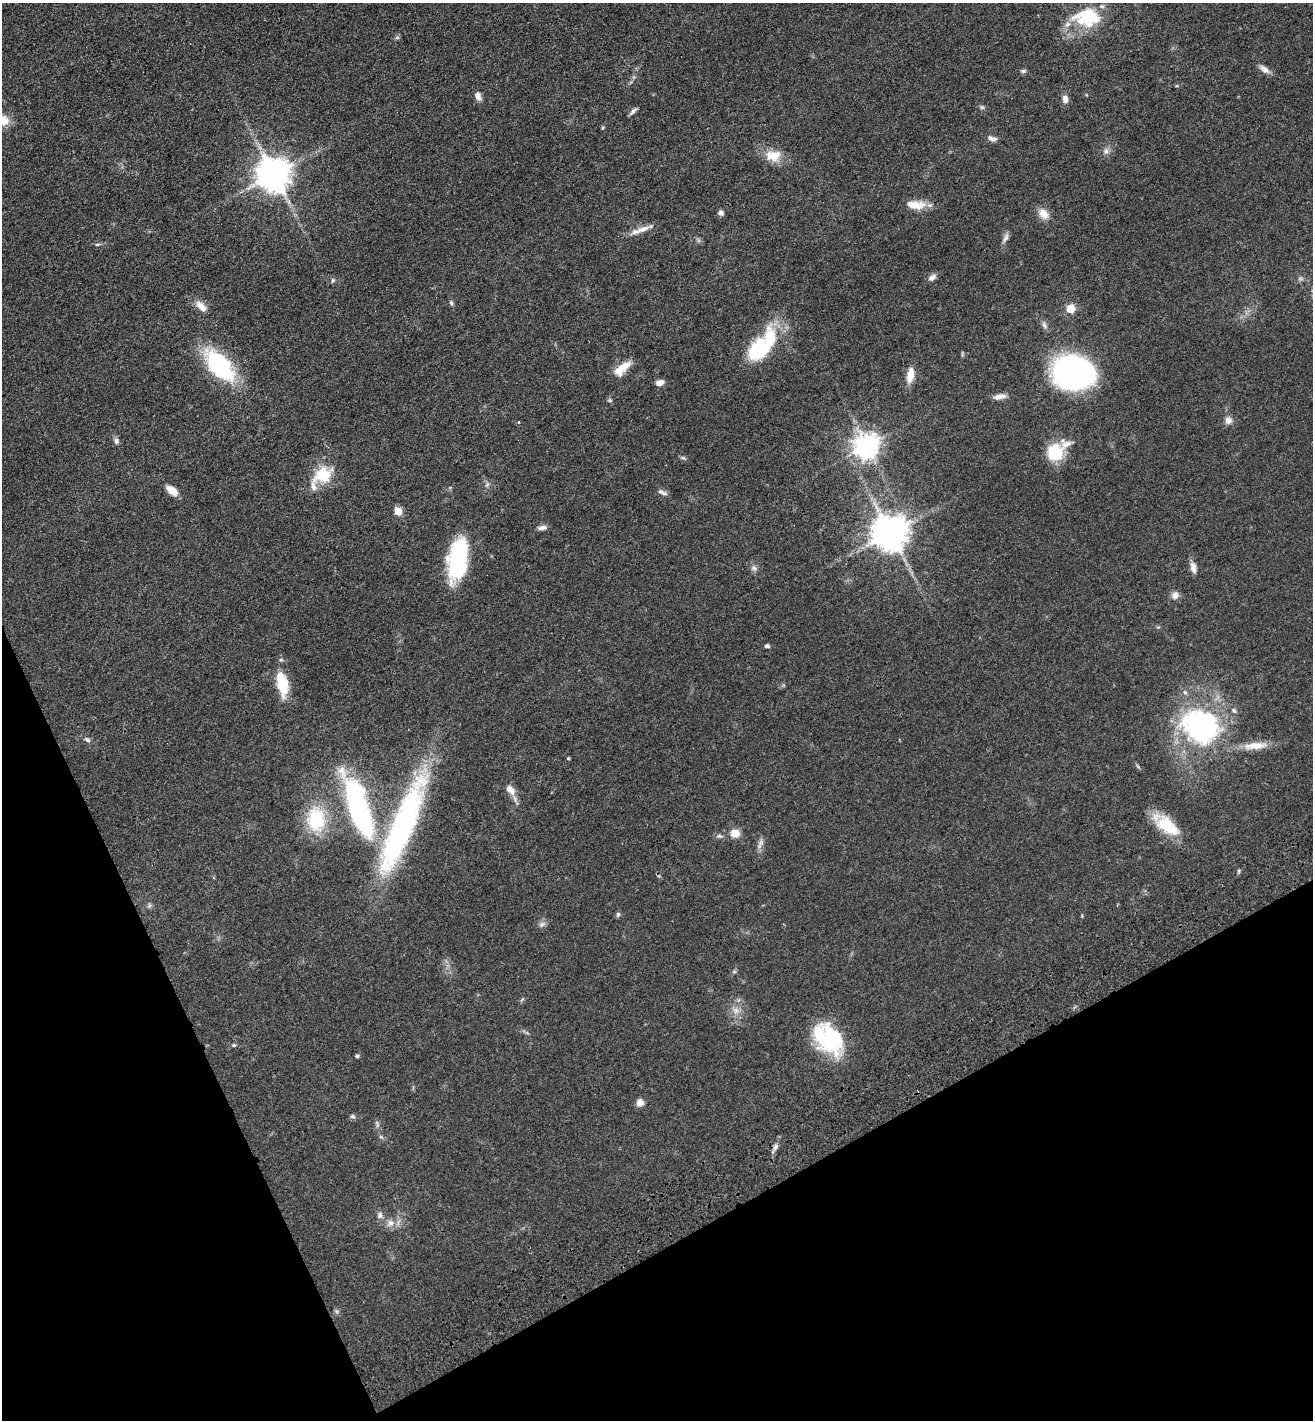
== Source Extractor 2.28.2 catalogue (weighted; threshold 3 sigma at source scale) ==
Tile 14 of 4 x 4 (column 2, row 4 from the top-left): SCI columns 1664-2974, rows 110-1527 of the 5817 x 5892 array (HDU 1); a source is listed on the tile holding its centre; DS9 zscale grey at full resolution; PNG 1315 x 1422 px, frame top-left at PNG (2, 3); no overlay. Shown black and unused: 22% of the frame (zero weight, under 3 of 4 exposures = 6% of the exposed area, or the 3 px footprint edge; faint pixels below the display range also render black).
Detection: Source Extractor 2.28.2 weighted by HDU 2 'WHT'; one run over the whole footprint, this tile lists its part. Background 0.0553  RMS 0.0058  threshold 0.0261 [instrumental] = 3 sigma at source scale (4.5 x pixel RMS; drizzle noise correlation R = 1.50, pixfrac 1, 0.05/0.05 arcsec/px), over >= 5 px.
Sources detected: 92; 1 too faint to see at this stretch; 7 inside a brighter object's white glare — not listed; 5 inside a brighter listed object's ellipse — not listed separately; the other 79 listed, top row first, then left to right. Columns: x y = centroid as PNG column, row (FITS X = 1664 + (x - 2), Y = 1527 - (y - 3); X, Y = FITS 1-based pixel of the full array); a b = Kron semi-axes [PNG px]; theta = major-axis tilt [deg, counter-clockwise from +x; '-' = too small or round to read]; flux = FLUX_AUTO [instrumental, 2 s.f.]
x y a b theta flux
1087 20 38 20 -23 26
397 38 7 4 0 0.94
1264 69 15 7 -38 3.4
1023 71 8 5 11 1.1
478 96 9 6 -68 3.7
1065 99 11 7 -79 3.1
982 107 7 5 -43 1.1
633 111 12 4 46 1.8
2 120 18 12 -21 9
603 127 5 3 - 0.68
992 139 12 6 -16 2.6
1106 151 9 7 -79 2.4
773 155 22 15 -1 10
273 175 10 10 - 1200
916 205 25 10 -2 9
721 213 8 6 -15 1.6
1044 214 15 10 -42 6.1
640 230 30 7 21 6
1006 238 15 5 64 2.4
97 244 7 3 8 0.9
932 277 12 7 32 2.4
333 280 6 5 - 1.1
451 303 7 5 -69 1
201 306 17 8 -45 5.2
1070 309 7 7 - 10
1044 325 11 5 -71 1.8
758 351 29 19 31 29
219 365 32 16 -49 72
622 368 22 9 41 10
910 375 17 8 81 8.5
1074 376 34 23 25 160
659 383 8 6 13 4
1000 396 17 6 11 3.4
610 400 7 5 -20 0.97
1228 420 9 9 - 3.2
116 441 8 7 - 1.9
866 446 8 8 - 570
1055 453 20 16 58 23
683 458 7 4 -1 0.99
322 475 27 20 29 19
172 490 16 8 -38 6
662 492 13 5 -24 2
398 511 5 5 - 15
542 528 13 5 7 2.3
890 533 10 10 - 1500
457 560 45 21 81 50
754 568 9 7 -23 2
1193 568 14 7 -76 4.1
1175 595 10 9 - 3.3
767 646 7 5 -9 1.2
282 684 32 13 -79 18
1200 726 41 35 -29 120
87 740 9 6 -33 1.7
1255 746 34 9 5 10
568 758 4 3 - 0.68
510 790 16 9 -44 5
359 811 58 16 -69 140
316 819 28 20 -85 33
403 825 116 23 67 150
1167 826 34 17 -38 20
735 833 9 9 - 6.9
719 836 9 5 -7 1.5
760 843 12 7 70 2.6
149 905 8 5 71 1.1
618 914 8 5 75 1.1
542 924 11 6 26 2
734 972 6 4 19 0.82
736 1010 9 8 - 3.4
832 1038 38 24 -76 44
234 1045 6 5 - 0.89
357 1056 5 5 - 0.88
640 1103 9 8 - 3.3
353 1116 7 6 - 1.2
377 1124 11 4 -73 1.5
381 1137 7 4 -45 1
775 1147 10 6 67 2.1
380 1215 9 7 80 2.2
391 1223 11 10 - 4.4
337 1311 6 5 - 1.1
Isophote crosses this tile's border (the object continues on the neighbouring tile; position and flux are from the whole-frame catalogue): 1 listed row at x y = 2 120